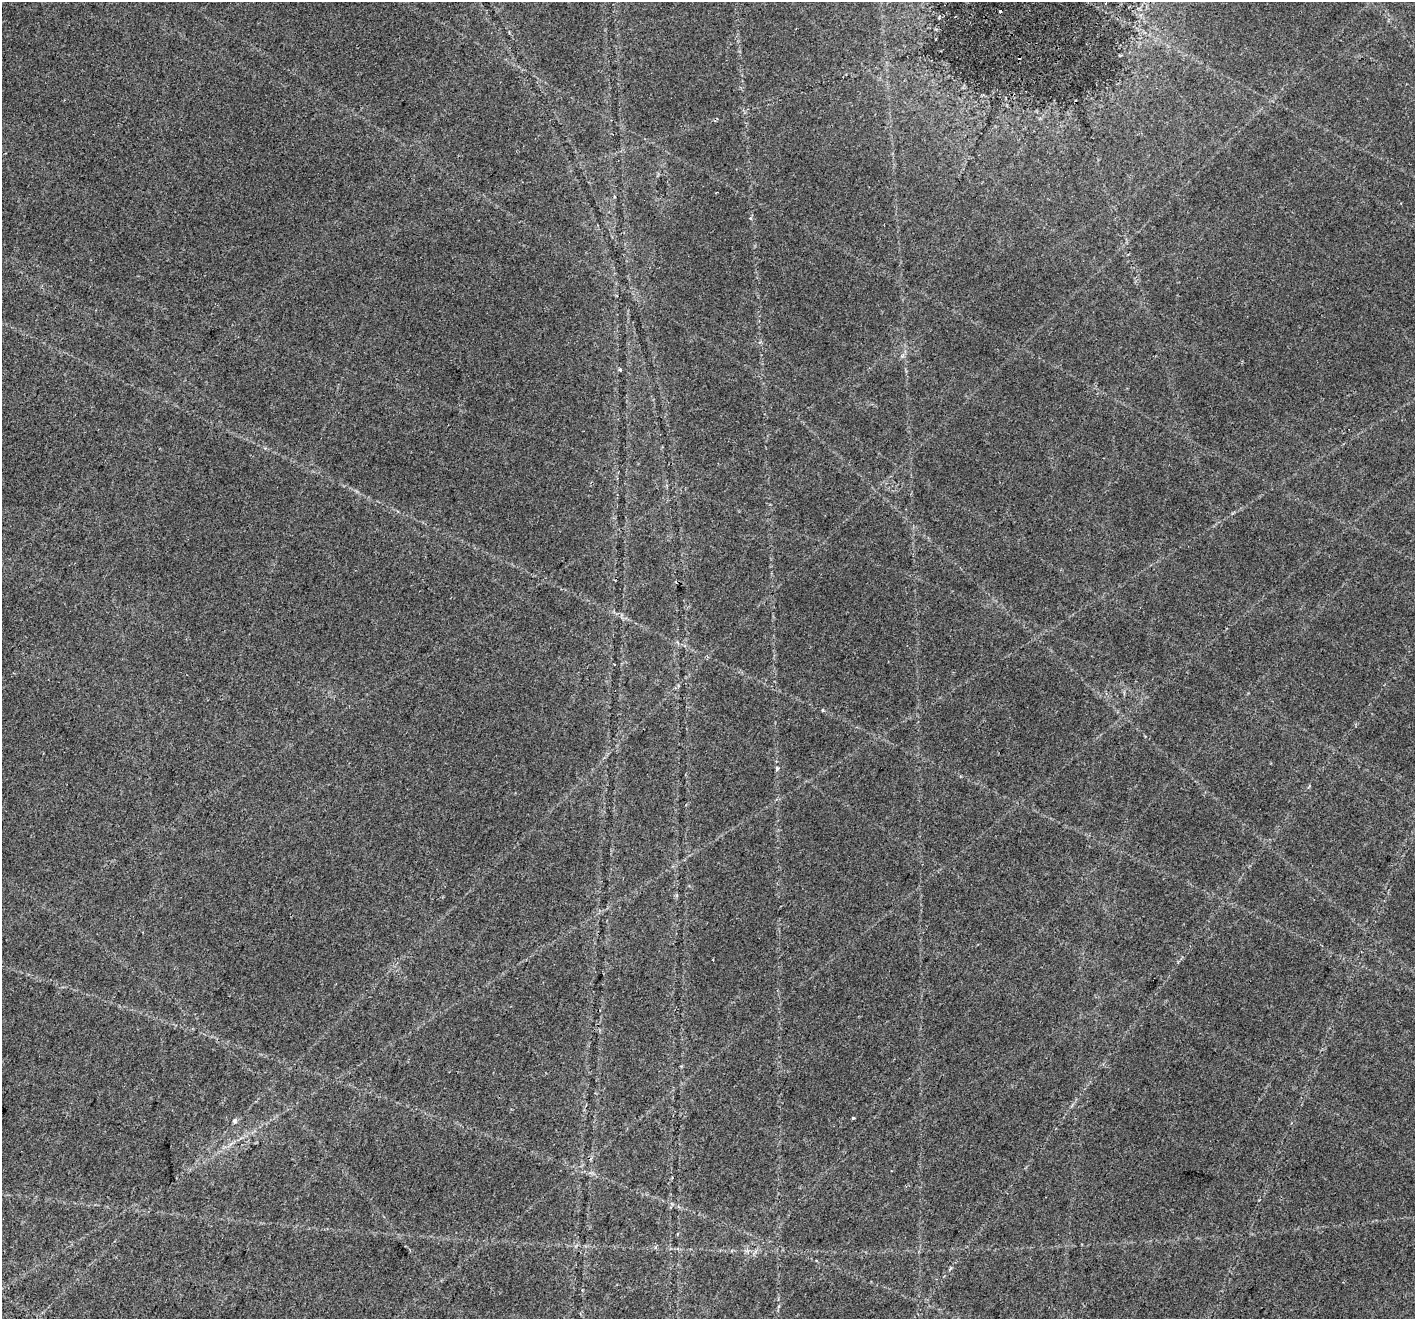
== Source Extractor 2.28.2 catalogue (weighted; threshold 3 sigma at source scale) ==
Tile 7 of 4 x 4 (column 3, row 2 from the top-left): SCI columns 2890-4302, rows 2977-4293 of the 5770 x 5890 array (HDU 1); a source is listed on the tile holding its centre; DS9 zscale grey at full resolution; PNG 1417 x 1321 px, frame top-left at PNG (2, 2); no overlay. Shown black and unused: <1% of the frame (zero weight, under 2 of 3 exposures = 4% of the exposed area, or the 3 px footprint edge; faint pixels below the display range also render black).
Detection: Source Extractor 2.28.2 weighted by HDU 2 'WHT'; one run over the whole footprint, this tile lists its part. Background 0.0599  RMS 0.0067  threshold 0.0301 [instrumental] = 3 sigma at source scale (4.5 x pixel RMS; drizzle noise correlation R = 1.50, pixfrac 1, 0.0396/0.0396 arcsec/px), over >= 5 px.
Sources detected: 11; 3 cosmic-ray / hot-pixel residue — not listed; the other 8 listed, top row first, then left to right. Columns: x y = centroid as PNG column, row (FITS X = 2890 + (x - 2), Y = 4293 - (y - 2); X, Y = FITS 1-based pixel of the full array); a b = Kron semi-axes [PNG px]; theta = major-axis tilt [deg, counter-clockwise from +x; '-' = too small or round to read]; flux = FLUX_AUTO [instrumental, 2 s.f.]
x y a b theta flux
1106 3 3 2 - 0.59
1000 11 3 3 - 1.8
750 218 4 3 - 0.79
620 370 4 3 - 1.1
823 710 3 3 - 0.95
777 768 6 4 78 1.1
853 1118 3 3 - 0.83
234 1121 7 5 87 1.2